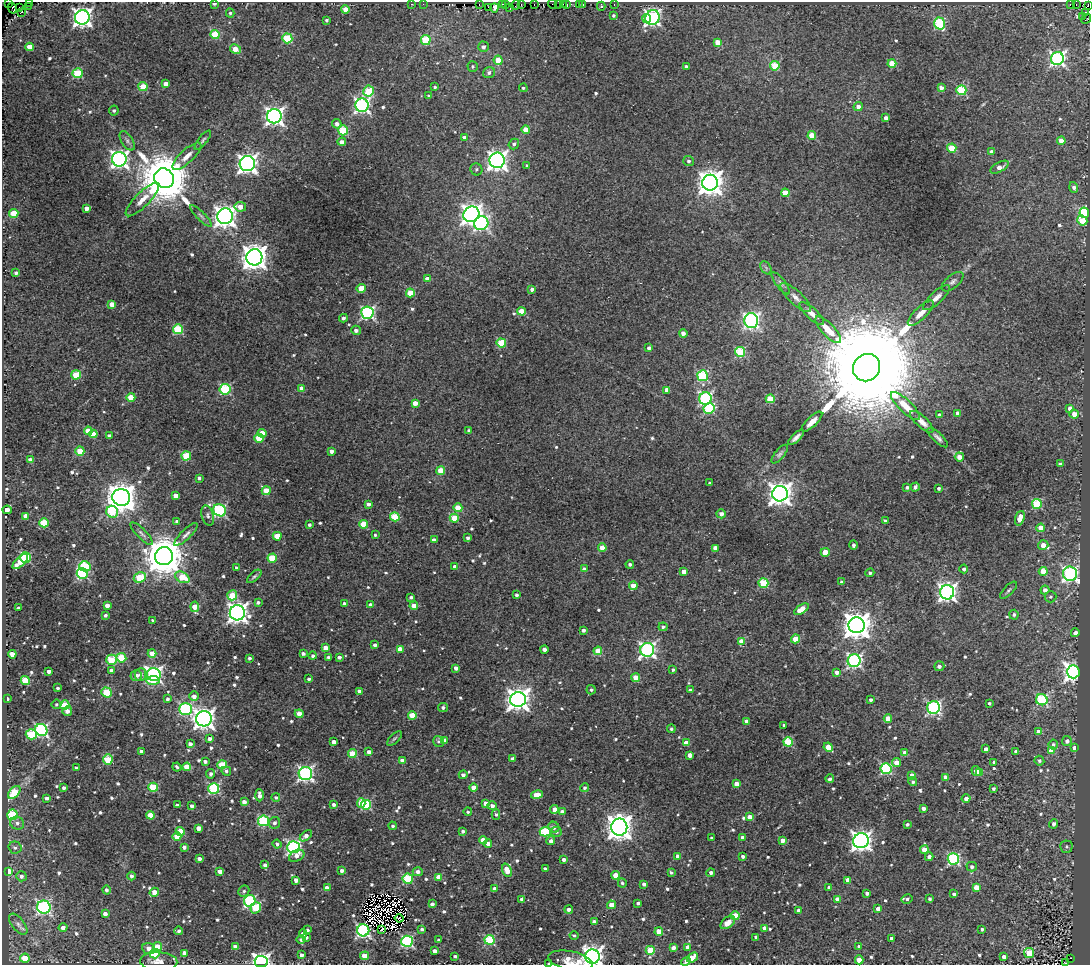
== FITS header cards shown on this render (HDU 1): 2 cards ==
NAXIS1  =                 1088
NAXIS2  =                  963

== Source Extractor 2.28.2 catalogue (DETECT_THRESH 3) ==
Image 1088 x 963 px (HDU 1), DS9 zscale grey, 1 PNG px = 1 image px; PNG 1092 x 967 px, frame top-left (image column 1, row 963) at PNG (2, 2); each listed source drawn as its Kron ellipse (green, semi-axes under 4 px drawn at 4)
Background 0.107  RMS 0.018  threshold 0.054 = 3 sigma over >= 5 px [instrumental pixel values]
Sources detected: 718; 4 with non-positive FLUX_AUTO (blend fragments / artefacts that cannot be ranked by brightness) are neither listed nor drawn; of the other 714, the 500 brightest by FLUX_AUTO listed and drawn (214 fainter detections omitted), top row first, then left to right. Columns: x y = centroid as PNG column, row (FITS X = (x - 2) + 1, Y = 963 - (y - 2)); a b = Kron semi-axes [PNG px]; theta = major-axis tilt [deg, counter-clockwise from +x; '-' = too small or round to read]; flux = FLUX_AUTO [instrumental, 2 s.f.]
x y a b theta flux
9 2 2 2 - 97
29 2 2 2 - 35
214 3 4 3 - 3.5
412 4 3 2 - 5.9
423 4 2 2 - 3.3
502 4 2 2 - 12
506 4 3 2 - 2.4
534 4 3 2 - 2.9
552 4 5 2 - 8.2
559 4 3 2 - 3.6
563 4 3 2 - 6.2
567 4 3 3 - 8.8
614 4 3 2 - 11
1070 4 3 2 - 120
1076 4 3 2 - 2.4
479 5 3 2 - 4.1
516 5 5 2 - 8.7
521 5 3 2 - 14
579 5 3 2 - 9.3
583 5 4 2 - 3.9
28 6 2 2 - 6.8
601 6 4 3 - 3
1088 6 3 2 - 30
12 8 5 3 - 84
20 8 3 2 - 3.1
489 8 3 2 - 2.3
494 8 4 3 - 95
510 8 3 2 - 14
345 9 4 4 - 15
21 12 4 2 - 22
1085 12 3 3 - 4.6
230 13 4 4 - 2.2
613 15 4 3 - 2.3
1082 16 2 2 - 5.8
82 17 7 7 - 640
652 18 7 7 - 290
647 19 4 4 - 20
1086 19 5 2 - 2.4
326 20 3 3 - 2.4
940 24 6 5 - 94
215 35 4 4 - 53
287 38 5 5 - 67
426 40 5 5 - 66
717 42 4 4 - 17
29 47 4 4 - 19
483 47 5 5 - 4.5
235 49 6 4 -30 18
1057 59 6 6 - 300
498 60 5 4 - 28
892 64 4 4 - 35
473 66 5 5 - 2.3
775 66 4 4 - 44
686 67 3 3 - 4.1
77 73 5 5 - 62
489 73 6 5 - 4
166 84 4 4 - 14
143 87 4 4 - 29
435 87 4 4 - 2.3
523 88 4 4 - 2.2
941 88 4 4 - 6.8
961 90 5 5 - 74
368 91 5 5 - 47
429 96 4 3 - 2.8
362 105 6 6 - 350
858 107 4 4 - 6.7
114 110 5 5 - 2.7
274 116 7 7 - 570
886 118 4 4 - 6.1
337 124 5 4 - 4.5
343 130 5 5 - 62
526 130 4 4 - 19
812 135 4 4 - 30
465 137 4 4 - 7.6
203 140 11 4 52 3.1
127 141 11 5 -57 4.2
1061 141 4 4 - 13
342 142 4 4 - 6
514 144 5 5 - 3.1
952 148 4 4 - 33
991 152 4 4 - 6.7
187 156 19 6 43 11
119 159 7 7 - 480
497 160 8 7 - 630
688 161 5 5 - 2.9
247 164 8 7 - 620
527 166 3 3 - 2.6
1000 167 10 5 28 9.6
476 169 6 5 - 2.7
164 178 10 9 - 8400
710 183 8 8 - 1300
1074 187 5 4 - 4.4
785 193 4 4 - 26
142 199 22 7 45 13
240 207 6 4 -11 11
86 208 4 4 - 8.4
14 213 5 4 - 28
1084 213 5 5 - 100
471 214 8 7 - 690
201 216 14 4 -45 3.4
225 216 8 7 - 870
1082 220 5 4 - 31
481 223 7 6 - 220
254 257 8 8 - 1300
766 268 7 4 -57 2.8
16 273 3 3 - 2.8
428 279 4 4 - 11
953 282 13 6 39 4.7
781 283 13 4 -52 3.7
361 288 5 4 - 22
532 289 4 4 - 4.7
410 293 4 4 - 29
796 298 20 6 -43 8.9
936 298 17 6 43 7.5
112 304 4 4 - 19
521 311 4 4 - 21
367 313 6 6 - 210
812 313 16 5 -43 8.4
921 313 17 6 44 11
343 318 4 4 - 3.6
751 321 7 7 - 290
178 329 5 5 - 70
356 330 5 4 - 4.2
828 330 17 6 -46 20
683 333 4 4 - 6.5
501 343 5 4 - 51
649 348 4 4 - 4
740 352 5 5 - 69
867 368 14 13 - 57000
76 375 5 4 - 50
702 376 5 5 - 96
302 388 4 4 - 8.6
225 389 5 5 - 97
667 390 4 4 - 11
131 397 4 4 - 31
705 398 6 6 - 200
770 399 4 4 - 49
415 403 4 4 - 11
905 406 19 6 -44 21
709 408 6 5 - 86
1070 408 4 4 - 8.3
958 413 4 3 - 5
1074 414 4 4 - 9.4
940 415 4 4 - 7
812 422 13 5 44 9.4
922 422 15 5 -43 8.8
88 431 4 4 - 19
469 431 4 3 - 3.2
262 433 4 4 - 16
93 434 4 4 - 13
109 436 3 3 - 3.3
796 437 10 4 43 5.3
259 438 5 4 - 41
938 438 13 4 -43 4.5
80 451 4 4 - 31
331 451 4 3 - 5.2
780 454 11 5 51 3.6
186 456 4 4 - 57
959 457 4 4 - 9.7
30 460 4 4 - 5.1
1060 464 4 4 - 2.9
441 471 4 4 - 33
199 478 4 4 - 3.4
710 483 3 3 - 2.2
907 487 4 4 - 2.9
915 487 4 4 - 3.8
939 488 3 3 - 3.1
266 491 4 4 - 26
780 494 8 7 - 1000
176 496 4 4 - 13
121 497 9 8 - 1900
368 504 4 4 - 4.1
1037 504 5 5 - 78
458 508 4 4 - 32
7 510 4 4 - 8.4
219 510 6 6 - 170
112 512 6 5 - 59
721 514 4 4 - 6.5
208 515 10 6 -74 4.1
26 516 4 4 - 17
395 517 5 4 - 52
454 518 4 4 - 30
1020 518 7 4 71 18
177 521 4 4 - 3.3
885 521 3 3 - 2.6
44 523 4 4 - 54
363 524 4 4 - 36
309 525 4 4 - 2.8
1041 528 4 4 - 16
142 534 15 5 -46 4.2
186 534 15 5 44 5.1
375 535 3 3 - 2.2
277 536 4 4 - 28
468 538 3 3 - 3.4
434 540 4 3 - 7.1
853 545 5 3 - 3
1043 545 5 5 - 12
602 548 4 4 - 20
715 548 4 4 - 12
825 552 4 4 - 25
164 556 9 9 - 4400
25 557 5 5 - 110
272 558 4 4 - 46
20 562 10 4 44 22
630 564 4 4 - 3.7
85 566 5 5 - 70
455 567 4 3 - 7.4
236 568 3 3 - 2.5
584 569 4 4 - 5.2
964 569 4 4 - 3.6
1043 571 4 4 - 21
684 572 4 4 - 8.8
82 573 5 5 - 120
870 573 4 4 - 2.8
1070 574 7 7 - 310
254 576 9 4 41 2.4
140 577 6 5 - 42
182 577 8 5 -30 29
841 582 4 3 - 2.5
763 583 5 5 - 62
633 586 4 4 - 19
1008 590 11 4 45 3.1
1045 590 4 4 - 7.4
947 592 7 7 - 500
232 595 5 5 - 31
516 595 3 3 - 2.6
411 597 3 3 - 2.8
1050 597 6 6 - 2.4
258 602 4 3 - 2.8
344 604 4 4 - 3
107 605 4 4 - 8.8
371 605 4 3 - 5.4
414 606 4 4 - 14
195 607 5 4 - 22
19 608 3 3 - 3.4
801 609 8 4 34 25
237 613 8 7 - 750
105 615 4 3 - 2.8
1014 615 5 4 - 3
153 620 3 3 - 2.7
856 625 8 8 - 1800
663 627 4 4 - 2.5
583 630 3 3 - 3.9
1075 633 4 4 - 8
796 639 4 4 - 27
742 641 4 4 - 21
375 645 4 3 - 3.9
325 648 4 4 - 9.8
400 649 4 4 - 15
544 649 4 4 - 6.2
647 650 7 6 - 320
598 651 4 4 - 29
152 653 4 4 - 16
12 654 4 4 - 16
303 654 4 3 - 3.4
313 656 4 4 - 3
328 657 3 3 - 2.3
339 657 4 3 - 4.4
121 658 5 4 - 47
249 658 3 3 - 2.7
111 660 5 5 - 49
854 661 6 6 - 250
939 666 5 5 - 4.6
456 668 4 3 - 5.3
673 670 3 3 - 2.6
49 671 4 3 - 4.9
111 671 4 4 - 7
837 672 4 4 - 6.4
1073 672 7 6 - 630
140 674 6 5 - 5.4
136 675 5 5 - 6.6
154 675 7 6 - 320
636 678 4 4 - 21
309 679 4 3 - 3.3
25 680 4 4 - 47
153 680 6 4 6 33
58 688 3 3 - 2.3
591 690 5 4 - 2.2
690 690 4 3 - 2.5
359 691 4 3 - 5.6
107 692 5 4 - 52
194 696 5 4 - 7
7 699 3 3 - 5.5
168 699 3 3 - 3
518 699 8 7 - 1000
871 700 3 3 - 3.5
1042 700 6 5 - 110
989 703 3 3 - 3
56 704 5 5 - 2.3
65 705 4 4 - 59
443 707 5 4 - 3.5
934 707 6 6 - 210
185 709 6 6 - 160
67 711 4 4 - 6.6
299 714 4 4 - 14
412 715 4 4 - 31
204 719 8 7 - 800
888 719 4 4 - 16
747 721 4 4 - 10
784 725 3 3 - 2.5
671 729 4 4 - 2.5
41 730 6 6 - 230
1038 732 4 4 - 11
31 734 5 5 - 55
210 739 4 3 - 5
394 739 9 4 44 2.3
444 740 4 4 - 14
1067 741 5 5 - 6
334 742 4 3 - 6.3
438 742 6 5 - 3
788 742 5 4 - 68
686 743 4 4 - 13
190 744 4 4 - 5.7
1053 744 5 4 - 2.8
828 747 5 4 - 27
1074 748 4 4 - 7.1
986 749 4 4 - 6.6
141 751 3 3 - 3
1051 751 4 4 - 16
369 752 4 3 - 4.6
1016 752 3 3 - 2.8
905 753 4 4 - 14
352 754 4 4 - 32
690 755 4 4 - 9.1
513 759 4 4 - 8.2
108 760 5 4 - 45
402 760 4 4 - 7.8
1039 761 5 4 - 2.9
205 762 4 3 - 3.8
994 762 4 3 - 2.6
896 763 4 4 - 14
222 765 5 4 - 44
177 767 4 3 - 2.7
187 767 4 4 - 24
76 768 3 3 - 2.7
886 769 5 5 - 130
226 771 5 4 - 2.8
976 771 5 4 - 17
979 773 4 3 - 11
211 774 5 4 - 3.7
305 774 7 6 - 310
463 775 4 4 - 4.6
912 775 4 4 - 12
946 777 4 4 - 8.6
830 779 4 3 - 3.5
913 782 4 4 - 2.4
736 784 4 4 - 14
153 787 4 4 - 57
473 787 4 4 - 9.1
64 788 3 3 - 3.4
214 788 5 5 - 130
584 788 4 4 - 2.6
993 788 3 3 - 2.9
14 792 8 5 47 47
259 795 6 3 -88 7.1
537 795 6 4 12 17
276 797 4 4 - 2.5
47 798 3 3 - 3.5
966 799 4 4 - 7.3
244 802 4 4 - 6.4
361 803 5 4 - 22
485 803 4 3 - 7
333 804 4 4 - 3.7
177 805 3 3 - 2.2
366 805 5 5 - 92
192 806 4 4 - 4.7
492 806 5 4 - 4.7
923 808 4 3 - 4.8
554 809 4 4 - 10
468 812 4 4 - 2.3
562 812 4 4 - 9.9
12 815 5 5 - 69
150 815 4 4 - 25
496 815 5 4 - 2.5
750 817 4 4 - 12
264 821 5 5 - 100
17 823 7 6 - 4.5
275 823 6 5 - 4
907 824 3 3 - 2.9
1054 824 5 4 - 4.7
393 826 4 4 - 2.3
554 827 6 5 - 6.7
619 827 8 8 - 1200
198 828 4 4 - 9.4
180 831 4 4 - 30
463 831 3 3 - 3.4
545 832 5 4 - 78
556 832 5 5 - 2.8
306 836 7 4 40 7.8
177 837 4 4 - 18
711 838 3 3 - 2.5
743 838 4 3 - 6.2
483 840 4 4 - 13
782 840 4 4 - 9.8
551 841 4 4 - 5.3
861 841 8 7 - 630
277 844 4 4 - 3.1
488 844 4 4 - 6.2
184 847 4 4 - 4.8
293 847 6 6 - 270
1066 847 6 6 - 2.6
15 848 6 6 - 3
924 850 4 4 - 19
297 856 8 5 28 6.9
678 856 4 4 - 11
743 856 3 3 - 3.7
929 857 4 4 - 6.3
199 859 4 3 - 5.4
953 859 6 5 - 140
564 860 3 3 - 5.1
265 865 4 4 - 4.4
972 867 5 5 - 4
545 869 4 3 - 3.8
507 870 7 4 -70 18
9 871 4 4 - 17
220 871 4 4 - 12
342 871 4 3 - 5.1
418 872 5 4 - 5.1
671 872 4 4 - 2.5
711 873 4 4 - 4.6
615 875 4 4 - 16
21 876 5 5 - 4.5
132 876 4 4 - 3.9
439 877 4 4 - 20
408 879 5 5 - 86
296 880 4 4 - 7.6
848 880 4 4 - 14
622 883 4 4 - 2.6
644 884 4 3 - 5.9
829 887 4 3 - 5.2
976 887 4 4 - 23
327 888 4 4 - 9.5
494 889 4 3 - 7.3
106 890 4 4 - 3.7
244 891 6 5 - 2.8
154 892 5 4 - 14
867 893 4 3 - 4.7
954 894 3 3 - 3.6
522 899 4 3 - 4.7
838 899 4 4 - 14
907 899 5 4 - 3.2
929 899 3 3 - 2.8
250 901 6 5 - 150
638 903 3 3 - 2.5
432 904 4 3 - 5.7
611 905 4 4 - 16
44 907 7 6 - 250
256 908 6 5 - 44
569 909 4 4 - 4.8
878 909 4 4 - 7.8
798 910 4 3 - 6
105 914 4 4 - 6.8
735 916 4 4 - 38
399 918 4 3 - 2.5
594 922 4 3 - 5.1
728 923 8 5 38 13
18 924 12 6 -52 5
63 928 4 4 - 6.8
764 928 4 4 - 9.8
422 929 4 3 - 3.1
982 929 3 3 - 2.3
307 930 4 4 - 2.9
363 930 6 6 - 240
381 930 4 3 - 3.9
179 931 4 4 - 3.1
659 932 4 4 - 24
303 934 4 4 - 7.5
574 935 4 4 - 2.3
306 937 4 3 - 3.5
756 937 4 3 - 3.6
891 938 4 3 - 3.1
301 940 5 4 - 2.9
439 940 3 3 - 3.4
489 940 5 5 - 99
407 941 6 5 - 170
157 947 4 4 - 25
235 947 4 4 - 7.8
687 947 4 4 - 6.7
859 947 4 3 - 5.7
149 948 6 5 - 7.7
673 948 4 3 - 5.8
650 950 4 4 - 42
435 951 4 4 - 5.7
185 953 4 4 - 9.6
1029 953 5 5 - 39
155 954 5 5 - 51
302 955 4 3 - 4.8
365 956 4 4 - 26
455 956 3 3 - 2.6
592 957 7 7 - 710
692 957 6 4 39 20
1004 957 4 4 - 5.3
25 958 4 4 - 36
1071 958 3 2 - 9.8
859 960 4 4 - 18
159 961 19 9 -2 11
571 961 22 9 -12 24
686 961 5 4 - 3.8
261 962 6 5 - 420
1066 963 3 3 - 41
549 964 3 2 - 2.5
At the frame edge (FLAGS 8, measured only in part): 12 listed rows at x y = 9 2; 29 2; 214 3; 1088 6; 1086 19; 592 957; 859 960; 571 961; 686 961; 261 962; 1066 963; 549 964
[214 fainter detections neither listed nor drawn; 4 non-positive-flux detections neither listed nor drawn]